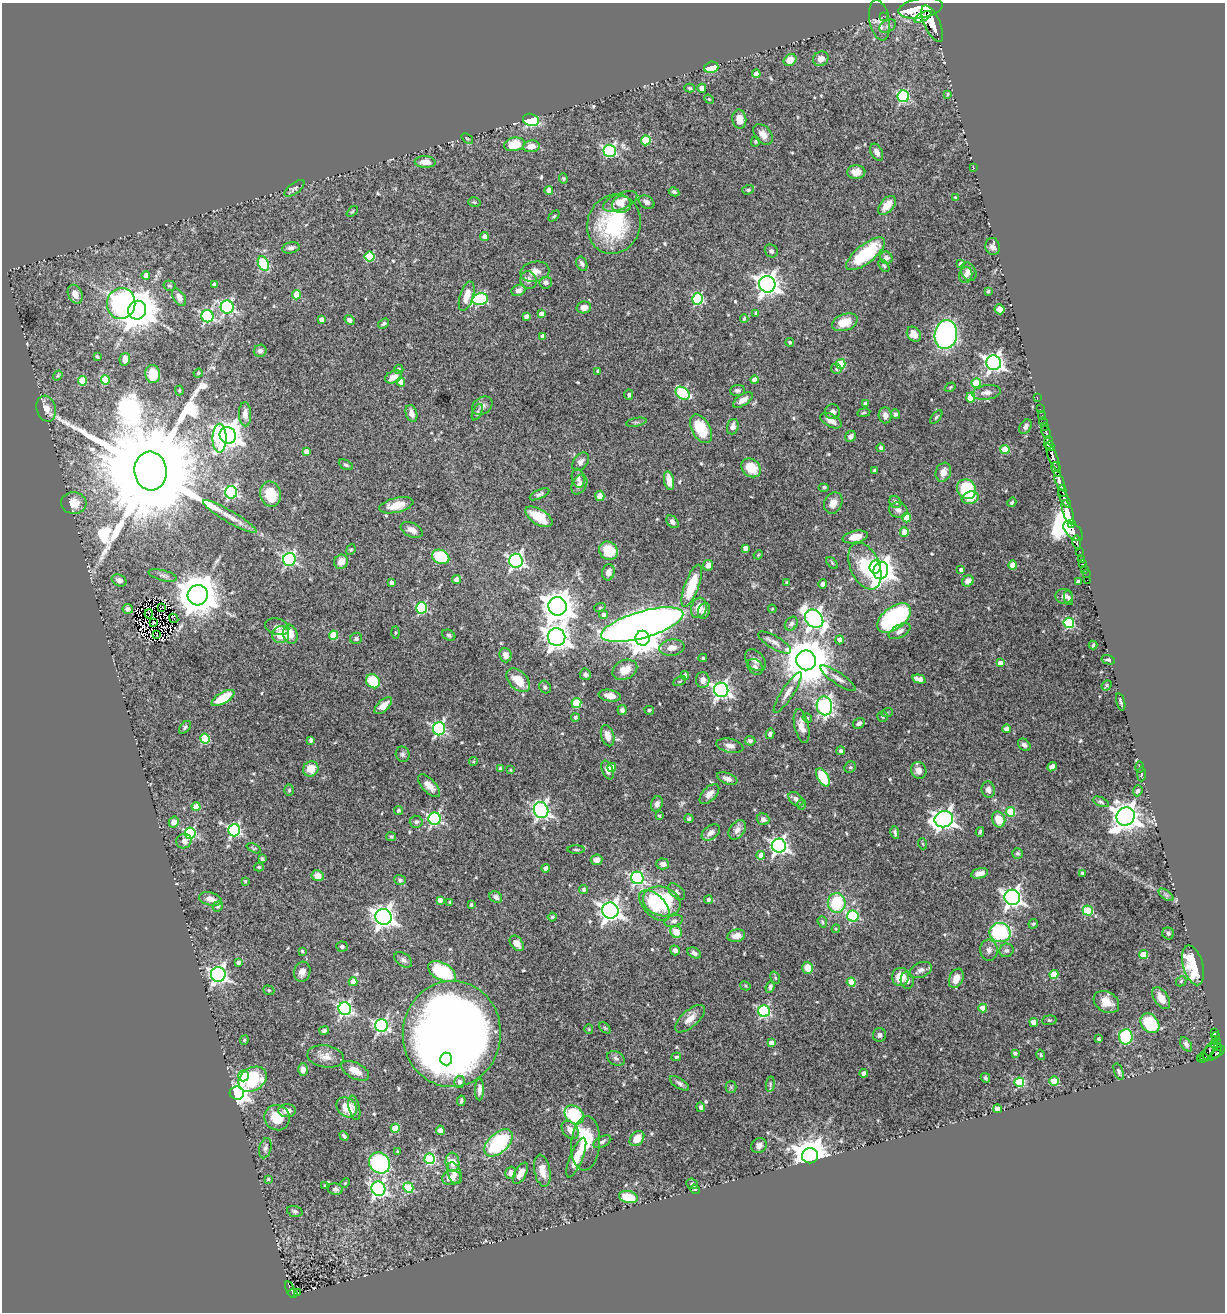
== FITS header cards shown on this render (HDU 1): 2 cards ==
NAXIS1  =                 1223
NAXIS2  =                 1310

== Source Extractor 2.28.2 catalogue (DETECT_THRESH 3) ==
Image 1223 x 1310 px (HDU 1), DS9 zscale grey, 1 PNG px = 1 image px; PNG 1227 x 1314 px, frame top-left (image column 1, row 1310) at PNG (2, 3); each listed source drawn as its Kron ellipse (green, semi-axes under 4 px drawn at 4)
Background 1.06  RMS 0.017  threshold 0.0499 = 3 sigma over >= 5 px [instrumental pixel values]
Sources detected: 545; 4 with non-positive FLUX_AUTO (blend fragments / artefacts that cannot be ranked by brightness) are neither listed nor drawn; of the other 541, the 500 brightest by FLUX_AUTO listed and drawn (41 fainter detections omitted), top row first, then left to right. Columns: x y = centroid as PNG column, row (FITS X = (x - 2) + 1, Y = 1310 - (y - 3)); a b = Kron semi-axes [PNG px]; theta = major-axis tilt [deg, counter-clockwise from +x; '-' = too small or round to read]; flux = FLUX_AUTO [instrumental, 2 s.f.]
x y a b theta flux
921 8 22 10 10 8100
883 16 2 2 - 15
923 17 9 4 30 1800
879 20 20 10 -79 13
932 24 20 8 -66 4600
888 26 9 5 27 3.3
821 59 8 7 - 6.6
790 60 7 5 36 13
711 67 7 5 16 39
756 74 4 4 - 6.8
690 88 5 4 - 1.6
702 88 4 4 - 5.2
948 94 4 3 - 1.3
903 96 6 6 - 120
709 99 5 4 - 1.4
739 119 9 7 -82 12
531 120 8 6 -13 80
763 134 12 8 -50 8.4
467 139 6 4 -38 1.4
646 140 5 5 - 47
755 141 5 4 - 1.4
514 144 10 6 11 26
531 146 8 6 8 9.2
610 151 6 6 - 150
877 152 9 5 -63 6.8
425 162 10 6 -3 10
973 167 3 2 - 1.5
856 172 9 7 2 8.7
563 179 5 4 - 1.5
294 188 12 5 37 3.5
549 190 4 4 - 11
748 190 6 4 19 1.8
674 192 5 4 - 2.5
955 198 4 3 - 1.1
620 201 18 8 23 10
474 202 6 4 -16 1.7
647 202 8 6 -29 4.1
621 205 9 8 - 7.3
887 205 11 6 49 15
352 211 6 4 44 1.5
554 216 6 4 45 1.4
614 224 30 26 72 98
484 236 4 4 - 5.9
993 246 9 7 -77 4.5
291 248 9 5 12 4.4
771 251 7 6 - 3
866 254 24 9 38 57
370 257 5 5 - 49
886 258 6 6 - 3.2
263 264 8 5 -67 79
582 264 7 5 -66 3.1
961 264 4 4 - 9.1
884 266 7 3 -54 1.5
535 272 14 10 11 10
969 272 10 7 -62 5.4
966 275 8 6 77 3.8
146 276 4 4 - 7.5
528 280 9 8 - 6
546 283 6 6 - 3.9
214 284 4 4 - 2
767 284 8 8 - 760
169 286 6 5 - 1.9
518 290 7 5 21 4.8
988 291 3 3 - 1.7
75 294 10 7 -65 8.8
297 295 5 4 - 33
467 296 15 6 73 14
179 297 10 5 -59 6.5
480 299 8 6 11 120
698 299 5 5 - 98
121 304 15 14 - 160
227 307 6 6 - 190
584 307 7 6 - 7.6
1000 309 5 5 - 7.4
137 310 9 9 - 3600
756 313 4 3 - 2
541 314 4 4 - 8.6
208 316 6 6 - 160
526 316 4 4 - 4.8
744 318 4 3 - 2
321 319 4 4 - 5
350 320 5 4 - 3.8
845 322 13 8 19 21
384 323 6 4 35 2.3
914 334 8 6 -52 10
946 334 14 11 80 280
543 336 4 4 - 5.9
790 342 4 4 - 2
260 351 6 6 - 3.8
97 357 4 2 - 1.3
125 359 6 5 - 7.4
994 363 7 7 - 460
841 364 5 4 - 30
399 369 5 4 - 2.7
836 369 5 5 - 2.1
598 371 4 3 - 2.7
198 373 5 4 - 1.3
153 374 9 7 -78 22
58 375 5 4 - 1.4
394 377 9 6 24 10
105 380 4 4 - 38
754 380 4 4 - 6.3
82 381 4 4 - 30
401 382 4 4 - 14
976 383 5 4 - 36
950 387 6 4 33 1.4
179 390 5 4 - 1.3
737 390 7 5 4 2.9
987 392 14 7 8 6.9
683 393 8 5 -39 85
629 395 5 4 - 2.8
971 397 5 4 - 25
1037 398 3 2 - 31
743 400 11 5 33 7.7
866 404 4 4 - 6.2
482 406 11 8 35 5.5
46 409 13 9 -74 8.3
1040 409 2 2 - 16
477 412 9 4 66 2.4
832 412 8 7 - 4.7
412 413 8 5 -72 6.8
864 413 6 3 9 1.3
245 414 12 6 -88 7.9
895 414 5 4 - 2.5
885 415 8 6 -85 5.8
1042 416 4 3 - 36
936 417 8 4 52 1.9
831 421 11 6 -28 8.1
636 422 10 3 11 2
1044 422 4 3 - 77
1044 426 3 2 - 45
733 427 8 5 74 5.1
1025 427 8 5 60 3.8
701 429 15 9 -61 39
1046 432 7 3 -68 110
228 435 8 8 - 1100
851 436 6 5 - 4.5
219 438 14 7 90 67
1048 442 6 4 83 1100
1050 446 4 2 - 680
881 448 4 3 - 3.1
1005 450 4 4 - 31
306 451 4 4 - 5.7
1053 457 16 3 -67 2000
581 462 10 7 52 4.5
346 465 7 4 -27 2.4
751 468 10 8 -39 24
1056 469 7 3 -74 190
874 470 4 3 - 2.7
151 471 19 16 -84 53000
943 472 10 7 69 10
578 478 10 6 -78 3.9
669 481 9 5 -79 14
1059 481 11 3 -68 1100
579 485 10 7 60 6.2
824 487 5 4 - 1.7
966 489 10 9 - 72
1062 491 6 3 -83 550
231 492 6 6 - 160
271 494 13 10 -76 32
539 494 10 4 25 2.8
600 496 5 4 - 9.7
970 498 8 6 16 15
1064 499 10 4 -62 680
895 502 6 5 - 3.7
1012 502 5 4 - 1.6
74 503 13 11 -2 11
833 503 11 8 64 10
396 505 17 7 14 17
898 510 9 7 -12 5
1068 512 13 5 -71 5500
230 517 31 6 -30 13
539 517 15 7 -32 28
906 518 4 4 - 28
672 522 7 5 -46 4
1071 524 4 3 - 2800
412 530 11 7 -24 8.2
1073 531 12 7 -46 2000
904 532 4 4 - 17
855 537 13 6 12 15
1077 542 7 3 -81 280
745 548 4 4 - 5.9
351 550 5 4 - 1.5
609 551 10 8 -41 30
1079 551 3 2 - 100
758 555 5 3 - 1.2
441 557 9 7 -25 50
289 559 6 6 - 210
1081 559 3 3 - 100
516 561 7 7 - 290
341 562 7 7 - 11
832 563 7 4 -47 1.7
1083 564 2 2 - 15
708 565 5 5 - 5.4
1013 565 4 4 - 19
865 566 25 14 -67 60
875 567 6 5 - 57
961 569 4 3 - 3.2
1084 569 2 2 - 15
881 570 9 7 70 900
608 572 8 6 77 4.5
1086 573 2 2 - 10
163 575 14 5 -15 3.6
456 579 4 4 - 6.7
119 580 8 5 -26 6.3
1087 580 2 2 - 13
968 581 6 5 - 9.3
1079 582 4 3 - 4
392 583 4 3 - 4.4
787 583 3 3 - 3.4
823 584 5 4 - 3.9
692 586 22 7 70 44
198 595 10 10 - 3800
1064 596 8 7 - 4.7
1069 598 7 4 -73 2.8
557 606 9 9 - 1800
162 607 3 2 - 1.5
600 607 6 3 21 1.2
422 608 5 5 - 100
699 608 10 7 73 12
128 609 5 5 - 5.9
772 609 4 4 - 1.3
704 611 8 6 71 5
149 614 4 2 - 2.2
603 615 4 4 - 3.6
174 618 5 2 - 1.8
894 618 19 11 38 150
814 619 10 8 -47 470
154 623 3 3 - 1.4
1069 623 5 5 - 92
791 624 7 6 - 3.7
642 625 43 13 16 1900
277 627 12 8 -16 4.4
900 631 12 6 28 5.7
395 633 6 3 -90 1.4
290 634 9 7 -73 16
156 635 4 2 - 1.8
281 635 9 8 - 22
334 635 4 4 - 34
449 635 7 5 -29 2.4
557 637 9 8 - 980
356 638 6 5 - 2.3
642 638 7 7 - 1300
839 640 4 4 - 6.3
775 642 18 6 -31 6.6
1093 645 4 2 - 1.5
672 648 12 8 8 9.8
505 655 7 6 - 7.9
703 658 4 3 - 1.5
755 660 12 8 -49 6.3
806 660 10 9 - 5600
1108 660 7 4 -14 2.2
1000 663 4 4 - 8.5
755 667 9 6 -51 4.2
625 670 13 9 27 15
585 674 6 5 - 3.5
685 675 4 4 - 6
838 678 21 5 -34 6.6
919 679 7 4 -14 8.8
518 680 14 9 -46 22
703 680 8 7 - 6.6
373 681 7 6 - 39
680 681 7 4 26 1.4
1107 685 5 4 - 1.5
545 687 7 5 -55 2.6
721 690 7 7 - 380
788 692 24 6 57 8.1
610 696 11 5 -10 11
223 698 13 5 31 33
1121 702 9 3 -74 1.8
576 703 5 5 - 50
383 706 11 5 43 11
824 706 9 7 -79 210
622 710 5 4 - 3.4
649 710 5 4 - 1.8
887 713 6 3 19 1.2
882 716 5 5 - 1.6
575 717 4 4 - 2.3
807 718 5 4 - 1.6
859 723 6 5 - 3.5
802 726 17 7 -78 9.3
185 727 7 4 49 2.3
439 729 6 6 - 170
1006 729 4 4 - 7.4
770 734 5 4 - 3.7
608 736 11 6 -74 8.7
205 739 5 4 - 54
311 740 4 3 - 2.3
750 741 5 5 - 2.6
1024 745 7 5 -45 3.4
730 746 13 7 -12 7.1
841 751 4 4 - 2.3
403 754 7 7 - 2.8
473 761 4 3 - 1.2
850 767 6 5 - 1.6
1052 767 5 4 - 4.9
1139 767 5 3 - 1.2
500 768 4 3 - 1.6
612 768 4 4 - 14
311 769 8 7 - 16
511 770 4 3 - 1.1
607 770 10 5 -68 5.8
919 770 8 7 - 6.9
1141 774 7 3 89 1.6
823 777 10 5 -61 36
727 778 11 5 -23 5.5
429 786 14 6 -47 9.4
289 790 5 4 - 1.9
988 790 8 6 -82 4.9
1138 791 5 4 - 2.6
709 794 12 6 46 6.8
796 799 9 5 -43 4.5
1101 802 8 4 -23 2.2
657 804 8 5 70 4.1
801 804 5 4 - 1.7
196 807 4 4 - 16
398 810 4 4 - 2.1
541 810 8 7 - 280
1010 812 5 4 - 38
659 816 4 3 - 1.4
1126 816 9 8 - 1200
435 819 6 6 - 210
689 819 4 4 - 2.1
763 819 6 5 - 4.5
944 819 9 8 - 530
999 820 8 6 -67 19
174 822 5 5 - 7.6
416 822 6 6 - 3.2
234 830 6 6 - 160
737 830 11 7 54 6.8
711 832 10 6 36 6.3
895 832 6 3 -77 2.3
980 832 5 3 - 2.2
190 833 5 5 - 120
391 836 5 4 - 1.7
184 841 8 7 - 6.1
923 844 6 3 -70 1.2
779 846 7 7 - 360
254 848 7 4 -25 1.6
576 850 8 3 -1 1.7
1017 853 5 5 - 2.4
761 855 4 4 - 12
262 859 4 3 - 1.7
596 860 6 5 - 7.1
663 864 6 5 - 5.7
259 867 5 4 - 1.7
545 868 4 4 - 4.6
980 873 8 5 15 6.1
1082 873 3 3 - 1.9
318 876 6 5 - 9.4
637 878 6 6 - 180
400 880 6 5 - 2.6
245 881 3 3 - 1.6
583 889 4 4 - 2.7
677 892 10 6 -42 3.3
1166 895 8 4 -37 2.9
496 897 7 5 -31 3.8
1012 897 8 7 - 460
210 899 11 6 -14 8.3
440 900 4 4 - 6
708 900 4 3 - 2
662 901 19 14 -17 95
450 902 4 3 - 1.3
837 903 10 9 - 53
471 905 3 3 - 1.6
654 905 19 10 -46 29
218 906 5 4 - 2
610 911 8 8 - 660
1088 911 5 5 - 56
853 916 6 5 - 89
383 917 8 8 - 730
552 917 4 4 - 1.6
674 921 9 5 17 3.8
822 922 6 4 -69 1.7
1033 924 5 4 - 1.8
836 929 4 4 - 1.1
676 932 6 5 - 18
1000 932 10 9 - 91
1168 933 6 6 - 2.7
736 936 9 6 11 9.6
517 943 8 6 -52 6.8
342 947 6 5 - 2.1
675 950 5 4 - 4.1
989 950 10 9 - 5.4
1006 950 7 6 - 3
302 951 3 3 - 1.5
694 953 7 5 -26 3.7
1143 955 4 4 - 29
403 960 10 6 -36 3.8
238 962 4 4 - 3.8
1193 965 20 10 -75 70
808 968 6 5 - 15
921 970 11 7 24 5.3
302 972 10 8 73 7.4
442 972 15 8 -29 82
218 974 7 7 - 350
1054 974 4 4 - 30
900 977 9 8 - 21
775 978 6 4 -69 1.6
956 978 10 7 66 11
907 980 8 6 -78 4.2
1181 981 6 4 47 1.5
353 982 4 4 - 11
851 982 4 4 - 22
745 986 5 4 - 1.3
770 987 6 4 69 3.1
269 990 6 4 -21 1.7
1161 998 12 7 -57 13
1106 1002 13 10 -30 15
983 1008 4 4 - 19
345 1009 6 6 - 220
764 1011 6 6 - 130
690 1019 18 8 42 11
1049 1020 7 5 6 1.5
1034 1022 4 4 - 11
1150 1023 11 8 -50 52
382 1026 6 6 - 250
605 1028 7 4 -45 1.6
589 1029 5 4 - 1.2
324 1031 5 4 - 2.9
1214 1033 3 3 - 86
452 1034 53 49 86 1600
879 1035 7 6 - 4.2
1126 1037 8 6 86 87
1216 1037 4 3 - 260
1099 1039 4 3 - 2.5
244 1040 4 4 - 1.4
1217 1042 3 3 - 150
771 1043 4 4 - 7.1
1186 1044 8 5 -57 3.4
1215 1044 4 3 - 100
1217 1047 3 2 - 100
1207 1052 12 3 58 200
1212 1052 11 7 42 240
1218 1052 8 4 44 670
1015 1053 4 3 - 1.9
1041 1055 5 3 - 1.4
325 1056 18 11 -10 11
676 1057 5 3 - 1.6
1204 1057 5 3 - 76
616 1058 9 6 -29 3.9
1200 1058 3 3 - 40
446 1059 6 6 - 230
303 1069 6 4 90 6.6
355 1071 15 8 -27 12
1119 1071 8 4 -69 2.3
864 1073 4 4 - 7.4
244 1076 5 5 - 42
985 1078 5 3 - 1.5
252 1079 15 11 32 75
1054 1081 4 4 - 32
459 1082 6 5 - 4.3
1019 1082 5 5 - 69
679 1083 11 5 -33 3.5
770 1084 8 4 83 2
731 1087 5 5 - 1.7
479 1089 11 4 88 5.1
237 1093 7 6 - 630
461 1101 5 3 - 2.4
347 1107 11 9 -44 20
701 1107 5 4 - 2.7
354 1108 12 5 -77 3.6
997 1109 4 4 - 8.1
287 1111 9 6 0 7.2
574 1115 11 8 -43 71
277 1118 13 12 - 23
395 1128 4 4 - 29
440 1130 4 4 - 6.8
570 1130 10 7 -50 8.4
344 1136 5 3 - 2.3
637 1139 8 6 48 13
602 1142 10 5 26 3.1
499 1143 17 10 43 98
586 1143 27 14 85 58
759 1145 8 7 - 4.7
265 1148 10 6 76 3.3
397 1152 4 3 - 1.2
810 1156 8 7 - 2200
576 1158 21 6 68 17
430 1159 5 5 - 110
452 1162 9 7 -81 18
380 1163 11 10 - 160
542 1171 16 8 -79 11
454 1173 11 6 -70 7.5
511 1173 6 5 - 6.5
520 1173 12 5 62 8.4
451 1178 9 7 12 12
268 1179 4 4 - 1.4
345 1183 5 3 - 1.2
692 1184 6 5 - 2.7
325 1186 4 3 - 1.3
408 1188 5 5 - 56
335 1189 7 6 - 3.4
378 1189 7 7 - 280
695 1189 5 4 - 1.7
628 1197 9 6 -13 26
295 1211 8 5 -17 2.4
290 1289 8 3 -69 160
298 1292 4 3 - 19
293 1293 5 4 - 140
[41 fainter detections neither listed nor drawn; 4 non-positive-flux detections neither listed nor drawn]